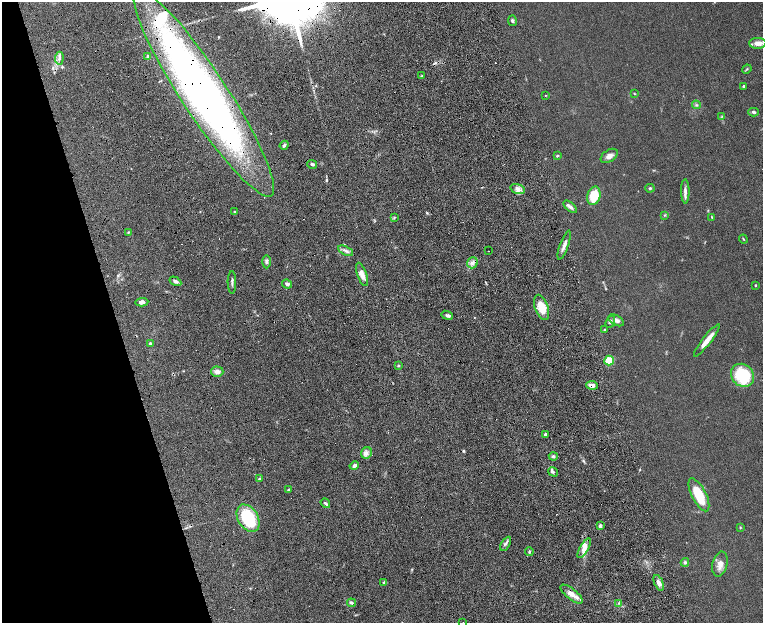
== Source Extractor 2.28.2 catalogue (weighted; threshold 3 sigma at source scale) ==
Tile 5 of 4 x 4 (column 1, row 2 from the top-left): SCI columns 57-1577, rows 2800-4041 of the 6199 x 5478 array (HDU 1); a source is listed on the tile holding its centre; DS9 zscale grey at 2 x 2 block average (1 PNG px = mean of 2 x 2 image px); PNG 765 x 625 px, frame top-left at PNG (2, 2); each listed source drawn as its Kron ellipse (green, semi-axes under 4 px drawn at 4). Shown black and unused: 17% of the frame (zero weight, under 8 of 16 exposures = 4% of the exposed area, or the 3 px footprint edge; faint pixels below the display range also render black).
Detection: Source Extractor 2.28.2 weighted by HDU 2 'WHT'; one run over the whole footprint, this tile lists its part. Background 0.0564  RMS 0.004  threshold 0.0164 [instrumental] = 3 sigma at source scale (4.09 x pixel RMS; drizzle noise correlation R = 1.36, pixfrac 0.8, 0.05/0.05 arcsec/px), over >= 5 px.
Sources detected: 83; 4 cosmic-ray / hot-pixel residue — neither listed nor drawn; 5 inside a brighter listed object's ellipse — not listed separately; the other 74 listed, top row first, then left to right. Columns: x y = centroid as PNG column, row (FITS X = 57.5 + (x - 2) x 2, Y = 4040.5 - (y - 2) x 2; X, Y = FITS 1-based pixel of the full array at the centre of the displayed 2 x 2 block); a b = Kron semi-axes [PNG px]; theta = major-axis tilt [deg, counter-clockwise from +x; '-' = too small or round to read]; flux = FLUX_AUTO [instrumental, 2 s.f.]
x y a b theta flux
512 21 5 3 - 1.3
758 43 8 5 0 6.1
148 56 3 3 - 1.7
59 58 6 3 85 2.1
747 69 5 3 - 0.82
422 76 4 3 - 0.99
744 86 2 2 - 1.5
204 93 123 23 -57 570
634 93 3 2 - 0.53
545 95 3 2 - 0.42
696 105 4 3 - 1.2
753 112 5 4 - 1.8
722 117 4 3 - 0.86
284 145 5 3 - 1.8
557 156 3 3 - 0.87
609 156 9 6 33 3.8
312 164 5 3 - 1.5
650 188 5 3 - 1
518 189 7 5 -16 3.8
685 191 12 3 -89 3.4
594 196 9 6 75 23
570 207 8 4 -41 2.4
235 212 3 2 - 0.61
664 215 4 2 - 0.71
394 217 4 2 - 0.76
712 217 4 2 - 0.68
128 232 3 2 - 0.72
743 239 4 2 - 0.67
564 245 15 3 70 4.4
346 251 8 3 -27 2.5
488 251 2 2 - 1.6
267 262 7 3 -89 2
472 263 6 5 - 3.3
362 274 12 4 -70 5.4
175 281 6 4 -30 2.4
232 282 11 2 -89 2
287 284 5 4 - 2.1
755 285 2 2 - 0.78
142 302 6 4 4 3
542 307 13 6 -71 15
447 315 6 3 -21 1.8
616 320 8 5 -29 2.9
610 322 6 4 68 2
605 330 3 3 - 1
707 340 20 4 52 8.2
150 343 4 3 - 1.3
609 361 5 5 - 15
399 366 4 2 - 0.79
217 372 6 5 - 4.1
742 375 12 10 -43 53
592 385 6 3 -5 4.4
545 435 3 3 - 2.3
367 453 6 5 - 3
553 456 4 4 - 1.5
354 466 5 3 - 2.4
553 472 5 3 - 1.6
259 479 3 3 - 0.64
288 490 3 2 - 1.2
699 495 18 7 -63 28
325 503 5 3 - 1.3
248 518 15 10 -58 47
600 526 3 3 - 2.1
740 527 4 3 - 0.61
506 544 8 2 59 1.6
584 548 11 4 59 4.6
529 552 4 3 - 1
685 562 4 4 - 1.5
720 564 13 7 76 6.2
384 582 2 2 - 0.92
659 583 8 4 -68 4.3
572 594 13 5 -38 6.6
352 603 4 3 - 1.5
619 603 3 3 - 0.83
463 622 2 2 - 0.3
Overlapping masked pixels (flux is a lower limit): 3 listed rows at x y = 204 93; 592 385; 248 518
Diffuse or blended objects may show on this block-average render without a row.